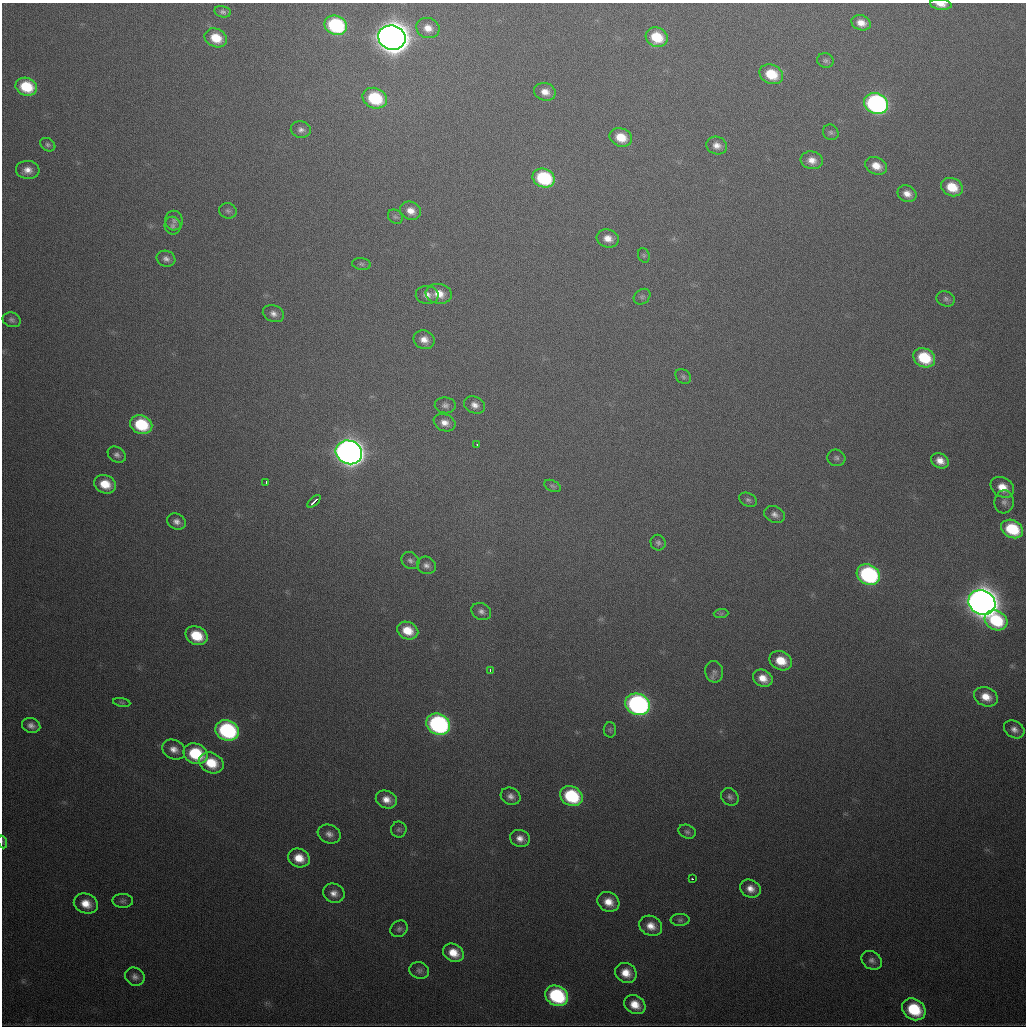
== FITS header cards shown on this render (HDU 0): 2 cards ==
NAXIS1  =                 1024
NAXIS2  =                 1024

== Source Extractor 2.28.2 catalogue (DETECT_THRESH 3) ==
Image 1024 x 1024 px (HDU 0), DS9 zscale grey, 1 PNG px = 1 image px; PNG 1028 x 1028 px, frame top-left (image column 1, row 1024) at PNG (2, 3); each listed source drawn as its Kron ellipse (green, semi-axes under 4 px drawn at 4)
Background 499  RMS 17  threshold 52.1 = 3 sigma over >= 5 px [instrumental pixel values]
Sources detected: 114; all 114 listed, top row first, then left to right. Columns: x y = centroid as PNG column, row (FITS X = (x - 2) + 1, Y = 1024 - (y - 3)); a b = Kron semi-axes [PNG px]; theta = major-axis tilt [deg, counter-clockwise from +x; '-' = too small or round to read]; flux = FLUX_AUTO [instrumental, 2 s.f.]
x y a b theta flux
941 4 11 5 -6 9.8e+03
223 12 8 5 -11 3.4e+03
861 23 10 7 -20 1.2e+04
336 25 11 9 -21 1.3e+05
428 28 12 10 -19 1.3e+04
657 37 11 9 -25 3.7e+04
216 38 11 9 -24 2.6e+04
392 38 14 12 -19 2.8e+06
825 61 8 7 - 3.4e+03
771 74 12 9 -24 3.7e+04
26 87 11 9 -19 4.6e+04
545 92 11 8 -15 1.2e+04
375 98 12 10 -24 7.2e+04
876 104 12 10 -23 3.3e+05
301 130 10 8 -9 5.6e+03
831 132 8 7 - 3.2e+03
621 137 11 9 -20 2.5e+04
48 145 8 6 -32 3.1e+03
717 146 10 8 -18 8.6e+03
812 160 11 9 -8 1.1e+04
876 166 11 8 -24 1.6e+04
28 170 12 9 -6 1.0e+04
544 178 11 9 -22 9.7e+04
952 187 11 9 -22 3.0e+04
907 194 10 8 -23 1.0e+04
228 211 9 7 -22 3.7e+03
411 211 11 9 -22 1.2e+04
395 217 8 6 -40 3.1e+03
174 221 10 9 - 5.1e+03
173 226 9 8 - 4.5e+03
608 238 11 9 -15 1.2e+04
644 255 7 5 -69 2.0e+03
166 259 9 8 - 5.6e+03
361 264 9 6 -8 2.9e+03
439 294 13 10 -9 1.8e+04
427 295 11 9 -7 8.7e+03
642 297 9 7 38 3.5e+03
946 299 9 7 -20 4.3e+03
273 314 11 8 -21 6.9e+03
12 320 9 7 -20 3.6e+03
424 340 11 9 -22 1.1e+04
924 358 11 9 -28 5.4e+04
683 376 8 6 -41 2.9e+03
445 405 10 8 -7 4.9e+03
475 405 11 8 -23 8.0e+03
445 423 11 8 -22 9.6e+03
141 425 11 9 -22 6.4e+04
477 444 3 2 - 1.4e+03
349 452 13 11 -22 1.4e+06
117 455 10 7 -34 4.9e+03
836 458 9 8 - 4.1e+03
940 461 9 7 -28 1.1e+04
266 482 3 2 - 1.9e+03
105 484 11 9 -21 2.6e+04
552 486 9 5 -26 3.0e+03
1002 487 12 9 -31 1.8e+04
748 500 9 6 -28 3.8e+03
314 501 8 2 43 6.5e+03
1004 502 11 9 83 6.4e+03
775 515 11 8 -24 6.3e+03
176 521 9 8 - 6.9e+03
1012 529 11 9 -26 5.7e+04
658 543 8 7 - 3.6e+03
410 560 9 8 - 4.4e+03
426 565 9 8 - 5.8e+03
868 575 12 10 -27 1.9e+05
982 602 14 12 -28 2.2e+06
481 611 10 8 -28 5.8e+03
721 614 7 4 1 2.4e+03
996 620 12 9 -28 6.9e+04
408 631 11 8 -23 2.4e+04
196 636 11 9 -25 3.9e+04
781 661 12 9 -24 2.6e+04
490 670 4 3 - 2.6e+03
714 672 11 9 -78 5.4e+03
763 678 10 8 -28 1.5e+04
986 697 12 9 -23 1.8e+04
122 702 8 4 -9 2.3e+03
638 704 12 10 -24 3.7e+05
438 724 12 10 -25 2.7e+05
31 725 9 7 -18 6.4e+03
1014 729 11 8 -31 7.5e+03
227 730 12 10 -23 1.7e+05
610 730 8 6 -89 2.6e+03
174 749 12 9 -29 1.0e+04
195 754 12 10 -24 6.6e+04
211 763 13 10 -24 3.5e+04
511 796 10 8 -24 7.1e+03
571 796 12 9 -28 9.0e+04
730 797 9 8 - 4.5e+03
386 800 11 8 -20 1.2e+04
399 829 8 8 - 3.2e+03
687 832 9 6 -23 3.5e+03
329 834 12 9 -22 7.4e+03
520 838 10 8 -15 9.6e+03
3 842 7 4 -71 1.7e+03
299 858 11 9 -20 2.0e+04
692 879 3 2 - 1.7e+03
750 889 10 8 -28 1.1e+04
334 893 11 9 -23 8.9e+03
123 901 10 7 -1 3.8e+03
608 902 11 9 -27 1.7e+04
86 904 12 9 -21 1.8e+04
680 920 9 6 0 3.3e+03
651 926 12 9 -28 1.4e+04
399 929 9 7 38 3.7e+03
453 953 11 8 -30 2.0e+04
872 960 11 8 -35 5.7e+03
419 970 10 8 -17 4.5e+03
626 973 11 9 -30 1.8e+04
135 977 10 8 -31 5.9e+03
557 996 12 9 -28 1.2e+05
635 1005 11 9 -31 1.9e+04
914 1009 12 10 -34 6.3e+04
At the frame edge (FLAGS 8, measured only in part): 2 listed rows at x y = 941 4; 3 842